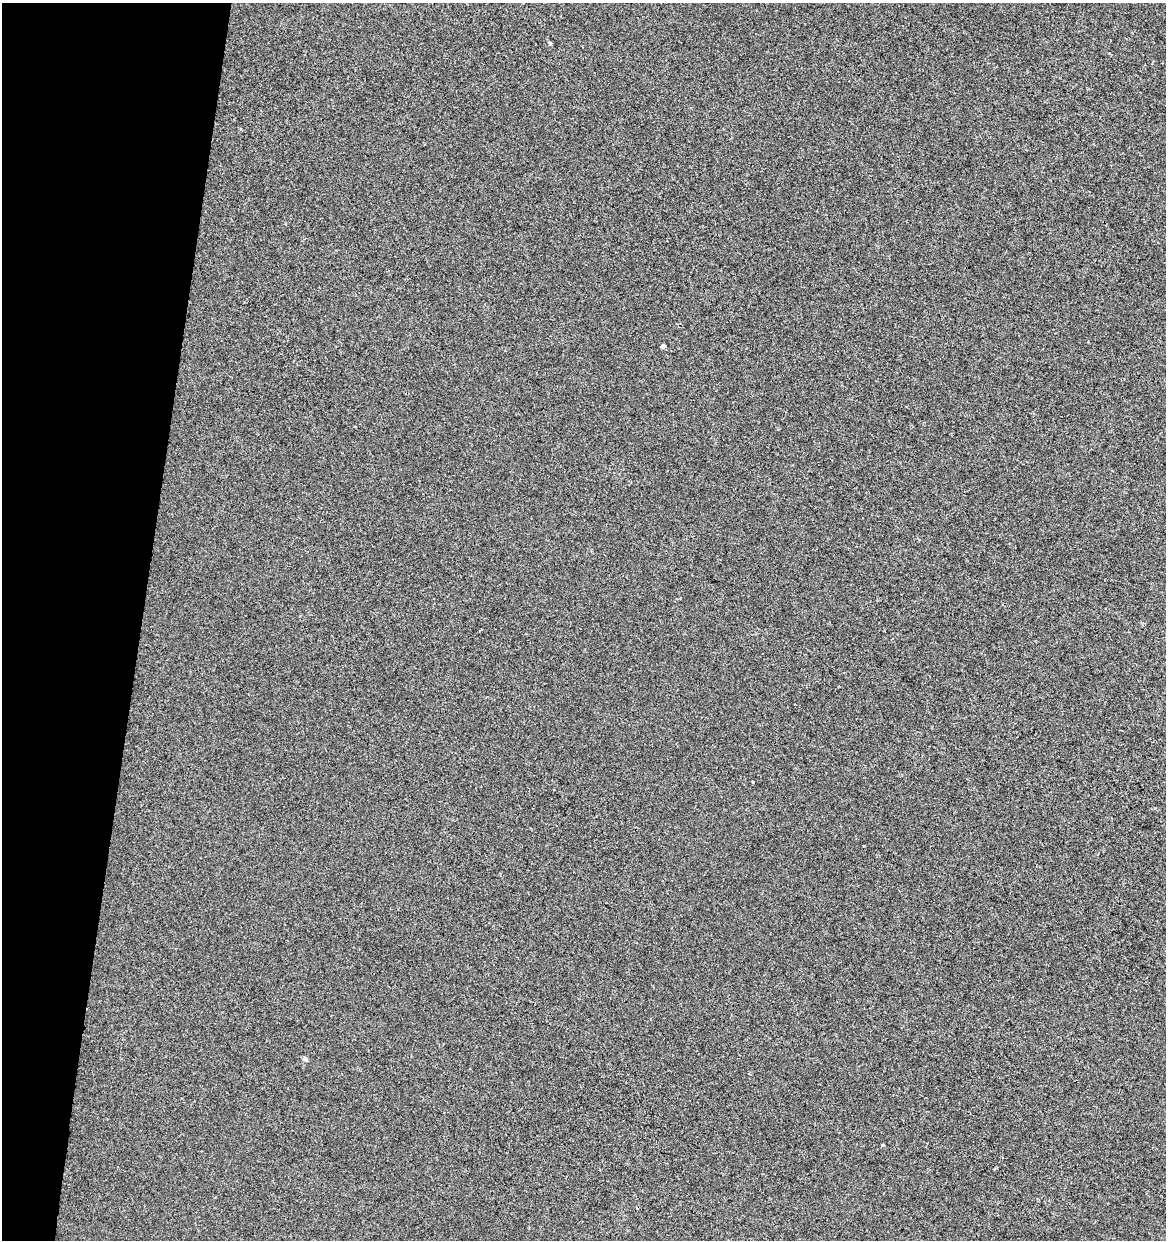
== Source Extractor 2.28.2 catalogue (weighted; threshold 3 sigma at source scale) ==
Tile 9 of 4 x 4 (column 1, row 3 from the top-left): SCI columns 283-1446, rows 1239-2476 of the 5159 x 4960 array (HDU 1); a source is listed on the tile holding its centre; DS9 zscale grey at full resolution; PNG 1168 x 1242 px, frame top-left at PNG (2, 3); no overlay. Shown black and unused: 12% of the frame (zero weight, under 2 of 3 exposures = <1% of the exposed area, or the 3 px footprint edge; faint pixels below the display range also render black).
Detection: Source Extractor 2.28.2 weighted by HDU 2 'WHT'; one run over the whole footprint, this tile lists its part. Background -6.83e-05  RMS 0.0042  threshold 0.019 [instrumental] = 3 sigma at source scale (4.5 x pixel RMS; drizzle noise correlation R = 1.50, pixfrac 1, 0.0396/0.0396 arcsec/px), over >= 5 px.
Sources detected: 5; all 5 listed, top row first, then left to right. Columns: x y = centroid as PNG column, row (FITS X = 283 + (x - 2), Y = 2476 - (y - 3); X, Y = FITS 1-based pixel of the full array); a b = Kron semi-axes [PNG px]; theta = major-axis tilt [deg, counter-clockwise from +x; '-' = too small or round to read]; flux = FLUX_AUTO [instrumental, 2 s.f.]
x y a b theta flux
550 44 5 3 - 0.78
663 346 4 4 - 4.6
753 782 3 3 - 0.53
305 1059 5 4 - 1.4
883 1145 4 3 - 1.6